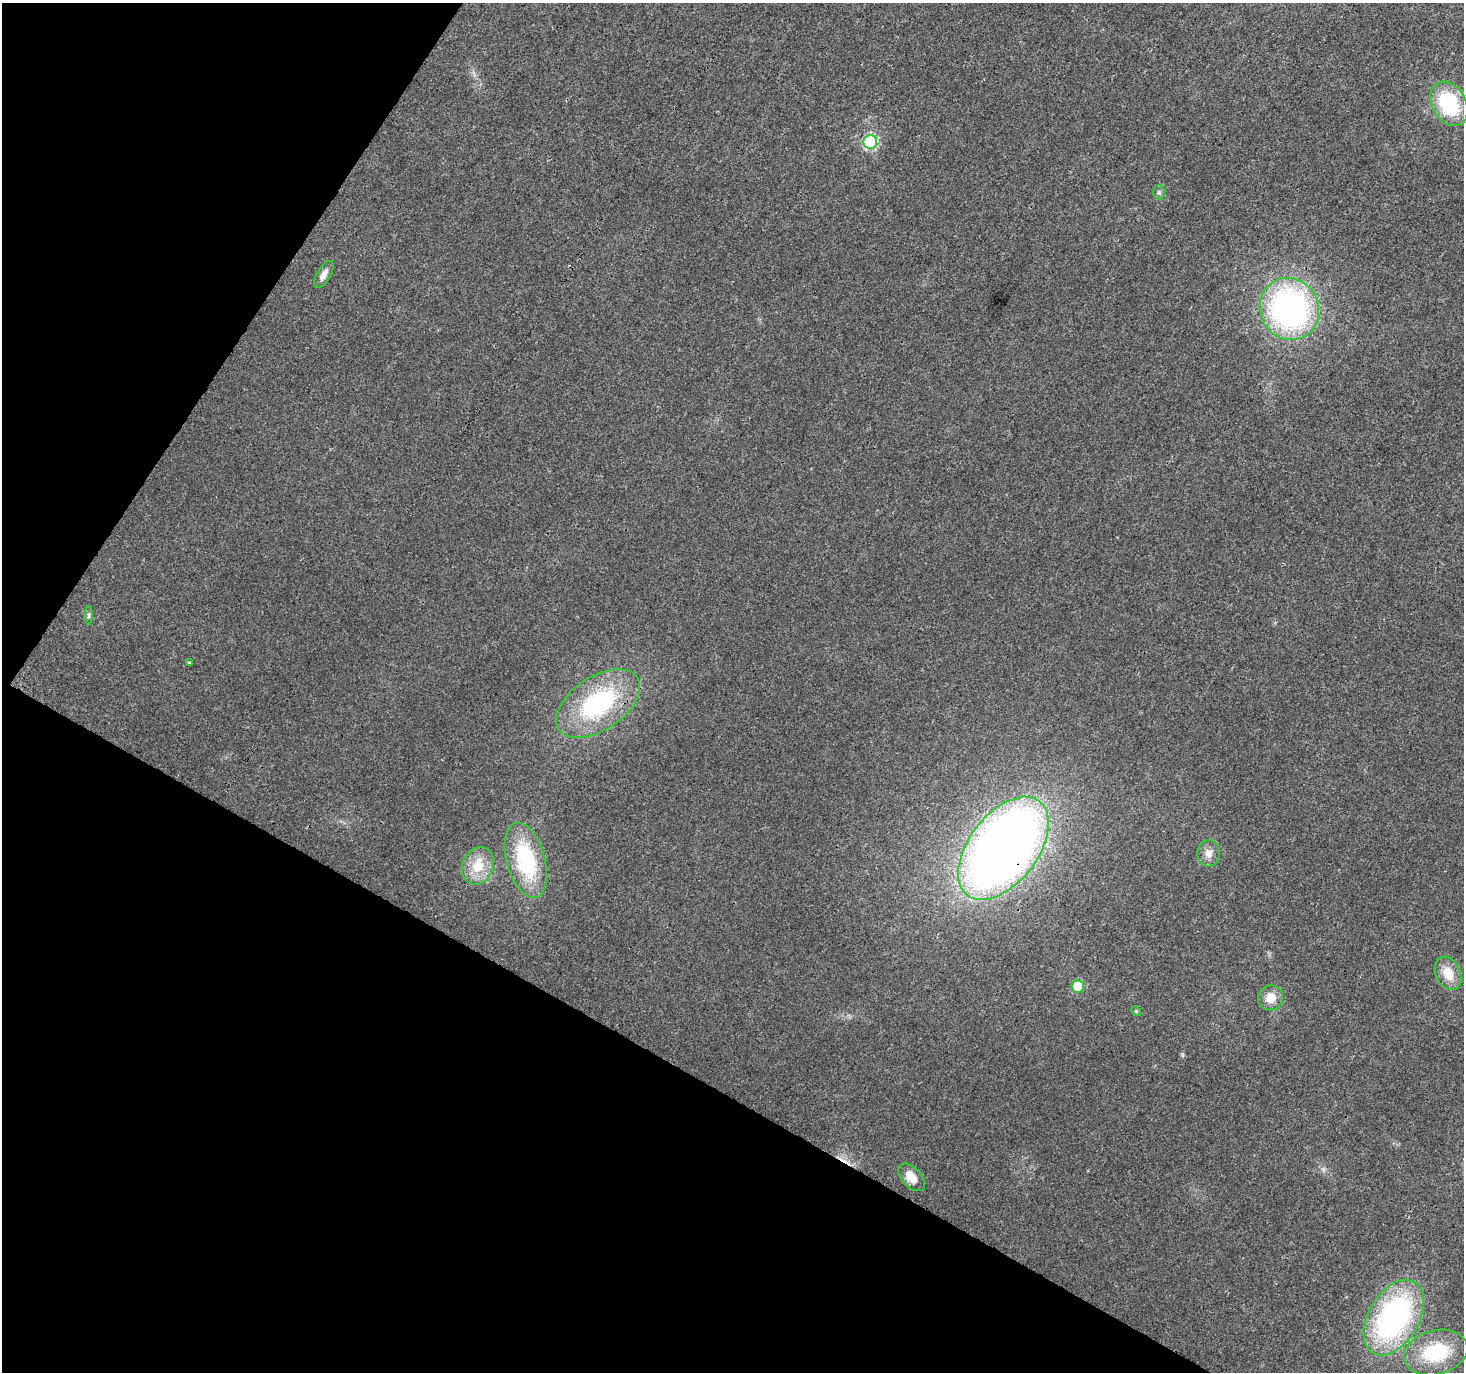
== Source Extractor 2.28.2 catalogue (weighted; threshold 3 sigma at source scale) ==
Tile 9 of 4 x 4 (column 1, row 3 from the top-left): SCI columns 1-1462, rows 1563-2932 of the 5855 x 5931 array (HDU 1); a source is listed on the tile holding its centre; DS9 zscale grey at full resolution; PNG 1466 x 1374 px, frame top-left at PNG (2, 3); each listed source drawn as its Kron ellipse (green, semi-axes under 4 px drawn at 4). Shown black and unused: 29% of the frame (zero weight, under 3 of 4 exposures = <1% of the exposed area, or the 3 px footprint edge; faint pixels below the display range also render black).
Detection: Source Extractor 2.28.2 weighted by HDU 2 'WHT'; one run over the whole footprint, this tile lists its part. Background 0.00519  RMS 0.0025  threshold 0.0111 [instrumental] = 3 sigma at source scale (4.5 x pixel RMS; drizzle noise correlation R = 1.50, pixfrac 1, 0.0396/0.0396 arcsec/px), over >= 5 px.
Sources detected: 20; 1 cosmic-ray / hot-pixel residue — neither listed nor drawn; the other 19 listed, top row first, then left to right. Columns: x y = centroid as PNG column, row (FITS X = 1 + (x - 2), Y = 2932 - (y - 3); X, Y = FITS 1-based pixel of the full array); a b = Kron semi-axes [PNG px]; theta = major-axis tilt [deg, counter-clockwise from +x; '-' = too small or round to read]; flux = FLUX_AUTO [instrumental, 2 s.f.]
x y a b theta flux
1449 104 23 17 -61 18
870 142 7 6 - 29
1159 192 7 6 - 0.58
324 274 15 6 59 1.6
1289 309 31 29 -63 75
89 616 9 4 89 0.55
190 663 3 3 - 0.39
598 704 47 26 34 32
1003 848 59 34 53 260
1208 853 13 11 85 1.9
526 860 39 19 -74 23
478 866 19 15 66 6.6
1448 973 17 12 -66 4.4
1078 986 6 6 - 10
1271 998 13 12 - 3.3
1136 1011 5 4 - 0.32
911 1177 16 9 -47 3.7
1394 1318 41 25 59 61
1436 1352 32 22 14 16
Overlapping masked pixels (flux is a lower limit): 1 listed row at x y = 1003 848
Unlisted compact peaks at least as high as the median listed source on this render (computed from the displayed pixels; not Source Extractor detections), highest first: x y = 1182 1055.